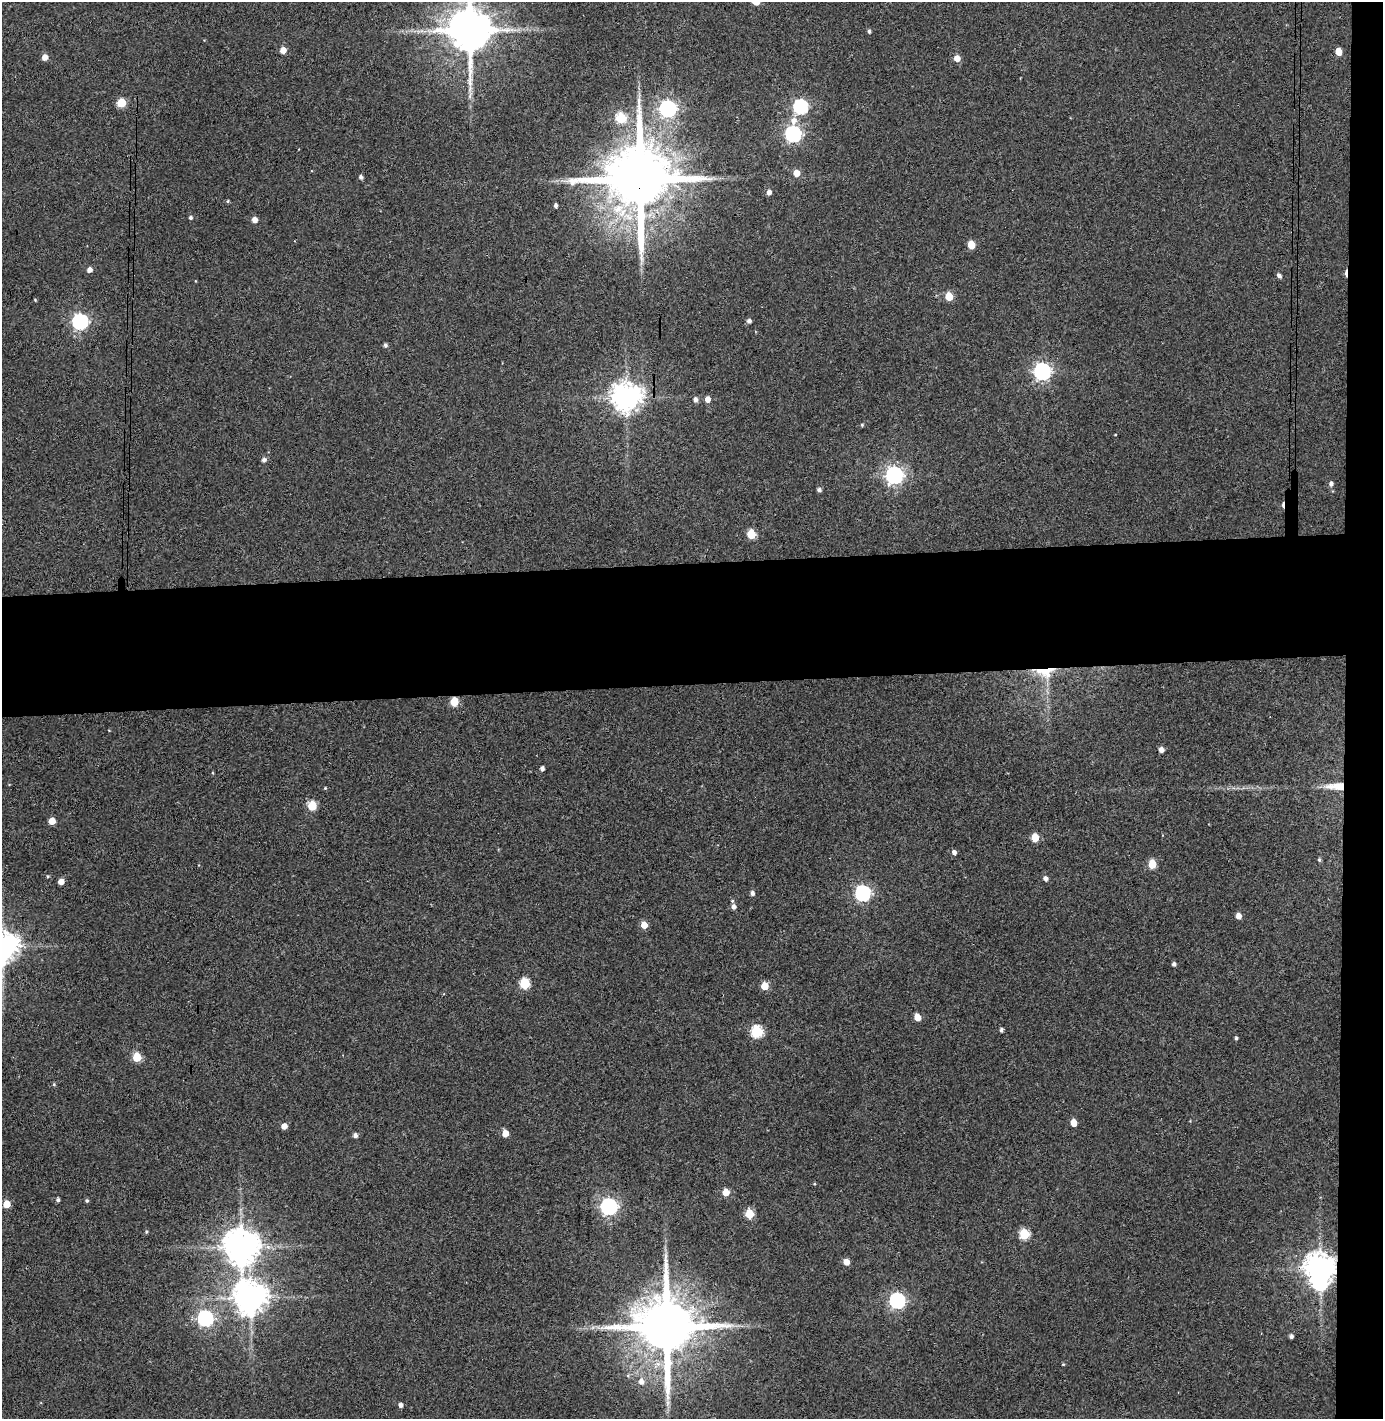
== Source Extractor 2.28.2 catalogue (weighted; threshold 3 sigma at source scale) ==
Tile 6 of 3 x 3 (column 3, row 2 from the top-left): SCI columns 2836-4216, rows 1475-2891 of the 4290 x 4366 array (HDU 1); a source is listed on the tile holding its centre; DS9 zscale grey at full resolution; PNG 1385 x 1421 px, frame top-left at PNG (2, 2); no overlay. Shown black and unused: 11% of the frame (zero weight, under 3 of 4 exposures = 6% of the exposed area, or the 3 px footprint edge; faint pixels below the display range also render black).
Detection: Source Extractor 2.28.2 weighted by HDU 2 'WHT'; one run over the whole footprint, this tile lists its part. Background 0.0861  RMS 0.006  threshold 0.0271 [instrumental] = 3 sigma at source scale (4.5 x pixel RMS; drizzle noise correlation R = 1.50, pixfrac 1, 0.05/0.05 arcsec/px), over >= 5 px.
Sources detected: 96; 1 inside a brighter object's white glare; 2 cosmic-ray / hot-pixel residue — not listed; the other 93 listed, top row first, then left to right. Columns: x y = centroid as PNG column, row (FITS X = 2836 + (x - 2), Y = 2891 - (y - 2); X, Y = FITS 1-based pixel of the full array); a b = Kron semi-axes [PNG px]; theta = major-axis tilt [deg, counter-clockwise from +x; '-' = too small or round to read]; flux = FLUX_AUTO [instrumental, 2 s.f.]
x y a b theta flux
469 30 12 11 - 2900
869 31 5 4 - 1.1
283 50 5 5 - 5.2
1338 52 5 5 - 8.7
45 57 5 5 - 5
957 58 5 5 - 5.6
470 96 9 4 85 1.6
121 103 5 5 - 23
800 107 7 6 - 100
668 109 7 7 - 210
621 118 6 5 - 38
794 121 11 8 82 4.9
793 134 7 6 - 160
796 173 5 5 - 6.6
361 177 5 4 - 1.4
640 179 19 16 89 6700
769 192 5 5 - 2.5
227 201 4 4 - 0.75
556 205 4 3 - 1.6
191 217 5 4 - 1.2
255 220 5 5 - 4.1
971 245 5 5 - 13
89 270 5 4 - 3.3
1279 275 6 4 -53 1.7
949 296 5 5 - 15
35 300 4 3 - 0.54
749 321 5 5 - 1.9
80 322 6 6 - 170
385 345 5 4 - 1.3
1042 371 7 7 - 230
626 397 9 9 - 870
707 399 5 5 - 3.9
695 400 6 5 - 2.2
862 425 4 4 - 0.69
264 460 5 5 - 1.9
894 475 7 7 - 270
1331 484 5 5 - 1.7
819 490 4 4 - 1.6
751 534 6 5 - 20
1045 672 26 14 0 15
454 702 5 5 - 20
1161 750 5 5 - 3.2
542 768 4 4 - 1.9
1336 786 26 9 0 10
325 788 4 4 - 0.59
312 806 6 5 - 24
52 821 5 5 - 9.4
1035 838 5 5 - 13
954 852 5 5 - 2.2
1319 860 5 4 - 0.92
1152 864 5 5 - 18
1046 879 5 5 - 2.3
61 882 5 4 - 5.4
752 893 5 4 - 2
863 893 7 6 - 160
733 907 7 5 89 2.4
1238 916 5 4 - 4.3
644 925 5 5 - 8.5
2 946 9 9 - 1100
1174 964 4 4 - 1.5
525 984 6 5 - 37
764 986 5 5 - 11
917 1017 5 5 - 7.9
1001 1030 4 3 - 1.5
757 1031 6 6 - 53
1236 1038 4 3 - 0.97
137 1057 5 5 - 22
54 1084 5 5 - 0.67
1073 1123 5 5 - 8.4
284 1126 5 5 - 4.5
505 1133 5 5 - 7.2
355 1135 5 4 - 2.3
726 1192 5 5 - 9.2
58 1200 5 4 - 1.2
87 1201 4 4 - 0.93
6 1204 5 5 - 10
609 1206 7 7 - 210
749 1214 5 5 - 19
146 1232 5 4 - 0.73
1024 1234 6 5 - 35
241 1247 10 9 - 1400
846 1262 5 5 - 6.2
1320 1268 9 8 - 910
250 1297 10 9 - 1100
897 1301 7 6 - 150
205 1318 7 7 - 160
666 1326 17 15 -85 5100
1291 1336 4 4 - 1.5
1063 1364 4 4 - 0.55
628 1375 6 3 19 0.77
641 1382 8 7 - 3.3
668 1403 7 5 90 1.8
400 1405 5 4 - 2
Overlapping masked pixels (flux is a lower limit): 5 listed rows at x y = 640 179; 1045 672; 454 702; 1336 786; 1320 1268
Isophote crosses this tile's border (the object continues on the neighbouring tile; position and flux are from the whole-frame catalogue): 2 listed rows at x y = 469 30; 2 946